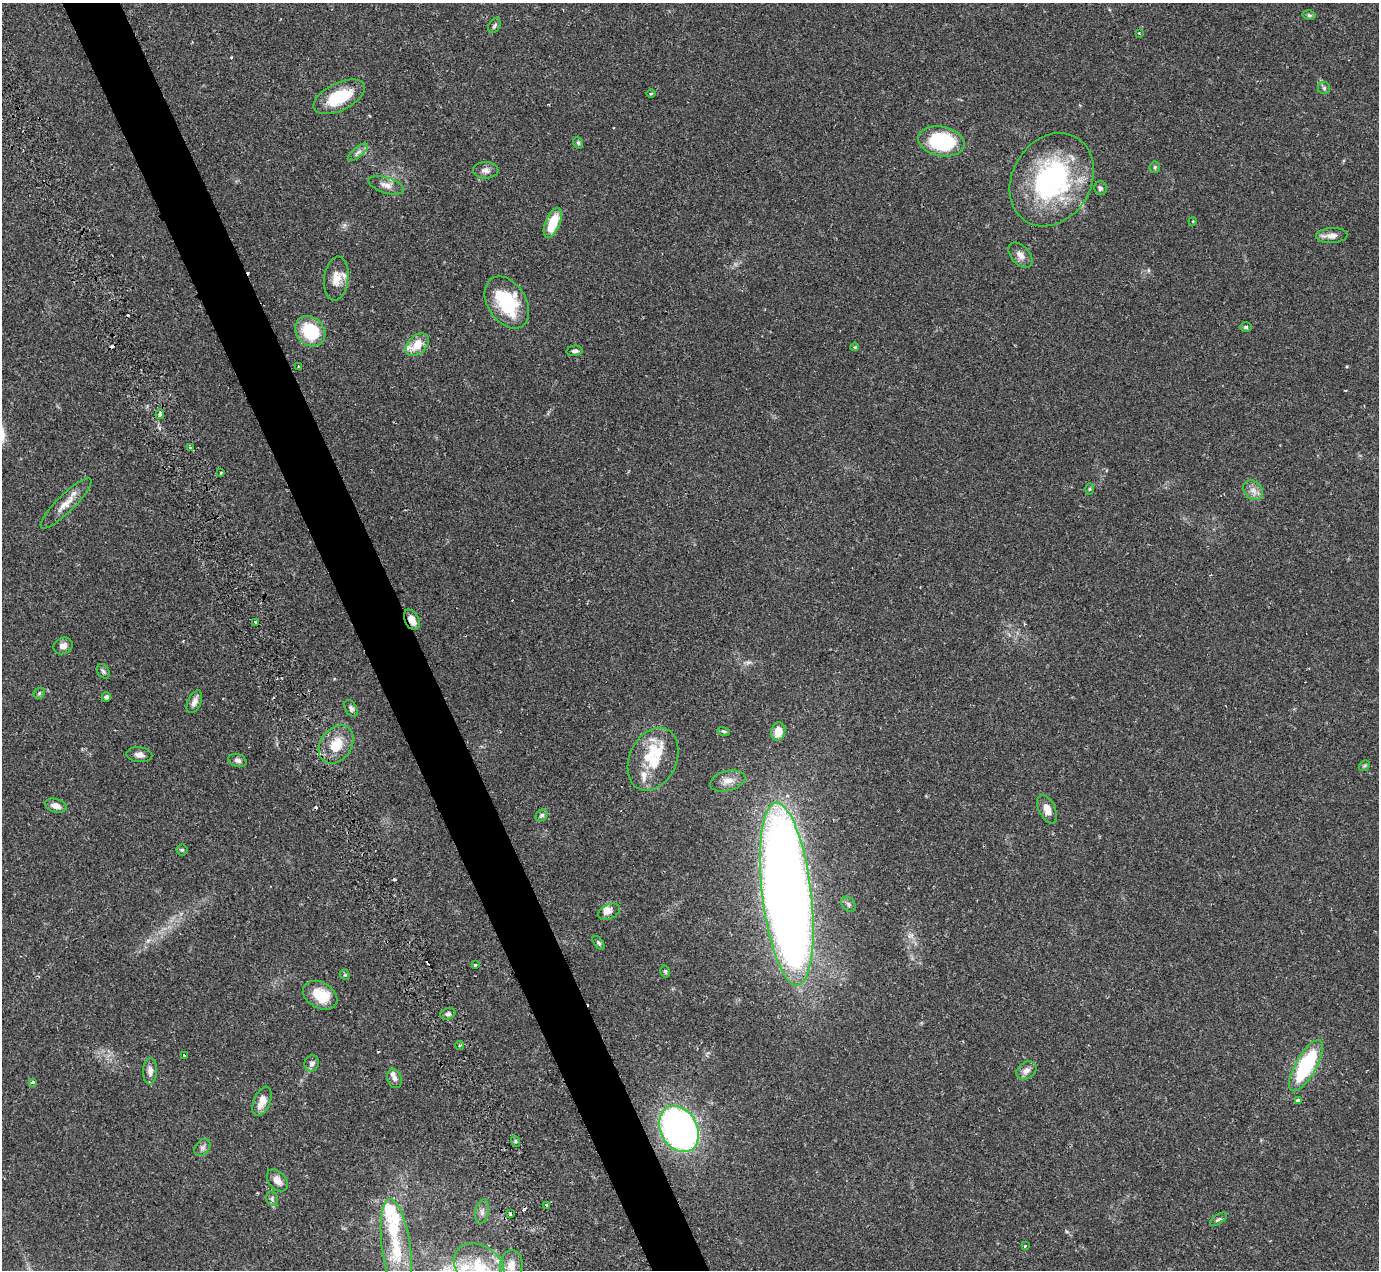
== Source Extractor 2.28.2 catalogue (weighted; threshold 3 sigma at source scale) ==
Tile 11 of 4 x 4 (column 3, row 3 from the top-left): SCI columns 2902-4278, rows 1558-2825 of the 5751 x 5797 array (HDU 1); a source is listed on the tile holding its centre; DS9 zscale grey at full resolution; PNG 1381 x 1272 px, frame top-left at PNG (2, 3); each listed source drawn as its Kron ellipse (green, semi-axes under 4 px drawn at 4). Shown black and unused: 4% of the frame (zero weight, under 2 of 3 exposures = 9% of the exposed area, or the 3 px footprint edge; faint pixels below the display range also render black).
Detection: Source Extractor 2.28.2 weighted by HDU 2 'WHT'; one run over the whole footprint, this tile lists its part. Background 0.0831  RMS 0.0058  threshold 0.0259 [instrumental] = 3 sigma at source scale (4.5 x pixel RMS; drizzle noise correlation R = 1.50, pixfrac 1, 0.05/0.05 arcsec/px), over >= 5 px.
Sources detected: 104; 8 cosmic-ray / hot-pixel residue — neither listed nor drawn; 12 inside a brighter listed object's ellipse — not listed separately; the other 84 listed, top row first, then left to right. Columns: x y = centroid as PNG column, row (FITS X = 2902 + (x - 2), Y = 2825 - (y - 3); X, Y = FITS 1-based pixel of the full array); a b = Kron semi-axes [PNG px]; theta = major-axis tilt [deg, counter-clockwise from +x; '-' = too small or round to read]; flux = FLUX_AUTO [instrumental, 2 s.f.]
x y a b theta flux
1309 15 6 5 - 0.85
495 26 8 5 57 1.2
1139 33 4 2 - 0.41
1324 88 6 6 - 1.1
651 94 5 3 - 0.58
339 97 28 13 26 22
941 141 23 15 -11 42
578 143 6 4 -68 0.89
358 152 12 4 40 2
1155 167 6 5 - 0.86
486 170 12 8 -1 2.8
1052 180 49 39 59 94
386 185 18 8 -17 3.9
1100 188 7 6 - 1.4
1193 221 4 3 - 0.47
553 223 16 7 68 14
1332 235 15 7 2 3.9
1020 255 15 9 -48 3.8
336 279 22 12 83 7.2
507 302 28 19 -57 35
1246 327 6 5 - 0.89
310 331 16 13 -46 25
417 345 13 9 43 9
855 347 4 3 - 0.62
575 351 8 5 4 1.5
298 367 3 2 - 0.5
160 414 5 3 - 8.2
190 448 3 3 - 0.75
221 473 3 3 - 1
1090 489 6 4 89 0.6
1253 490 11 8 -44 3.6
66 503 34 8 45 7.5
412 620 11 7 -62 5.1
255 622 3 2 - 1.5
63 646 10 8 30 3.4
103 671 8 5 -54 1.3
39 693 6 5 - 0.99
106 697 5 4 - 1.5
194 702 12 6 65 2.9
351 708 9 5 -59 1.7
724 731 6 4 -18 0.8
778 732 9 7 77 7.4
336 744 21 15 54 13
139 755 13 7 -5 3
653 759 33 23 65 22
237 760 9 6 -19 1.8
1364 766 6 4 42 0.87
728 781 18 10 14 5.3
56 806 11 6 -16 3.8
1047 809 15 8 -64 5.5
542 815 6 5 - 1.2
182 850 5 5 - 0.84
787 894 92 24 -83 1000
849 904 8 6 -56 1.5
609 912 12 7 26 3.5
599 943 8 4 -52 1.1
475 965 3 3 - 0.95
665 971 6 4 -75 0.95
345 975 6 4 -43 0.69
320 995 18 13 -31 15
448 1014 8 5 18 1.6
459 1045 5 4 - 0.96
184 1056 3 2 - 0.63
312 1063 8 7 - 2
1306 1066 29 10 60 50
1026 1070 11 8 37 3.2
150 1071 13 7 89 3.1
394 1078 10 7 -72 2
33 1082 4 3 - 1.6
262 1101 15 8 68 6.3
1298 1101 4 3 - 3.5
679 1129 24 18 -60 240
515 1141 6 3 -72 0.84
202 1147 9 6 51 1.8
277 1180 13 8 -48 4.2
272 1199 7 5 -70 1.3
547 1205 4 3 - 3.7
482 1212 12 6 79 2.7
510 1214 4 3 - 2.2
1218 1219 9 4 34 1.1
1025 1246 3 3 - 0.44
396 1249 50 14 -82 29
511 1265 15 11 83 7.1
479 1266 27 20 -34 23
Overlapping masked pixels (flux is a lower limit): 2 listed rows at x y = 412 620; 787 894
Isophote crosses this tile's border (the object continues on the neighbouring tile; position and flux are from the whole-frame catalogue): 1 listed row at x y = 479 1266